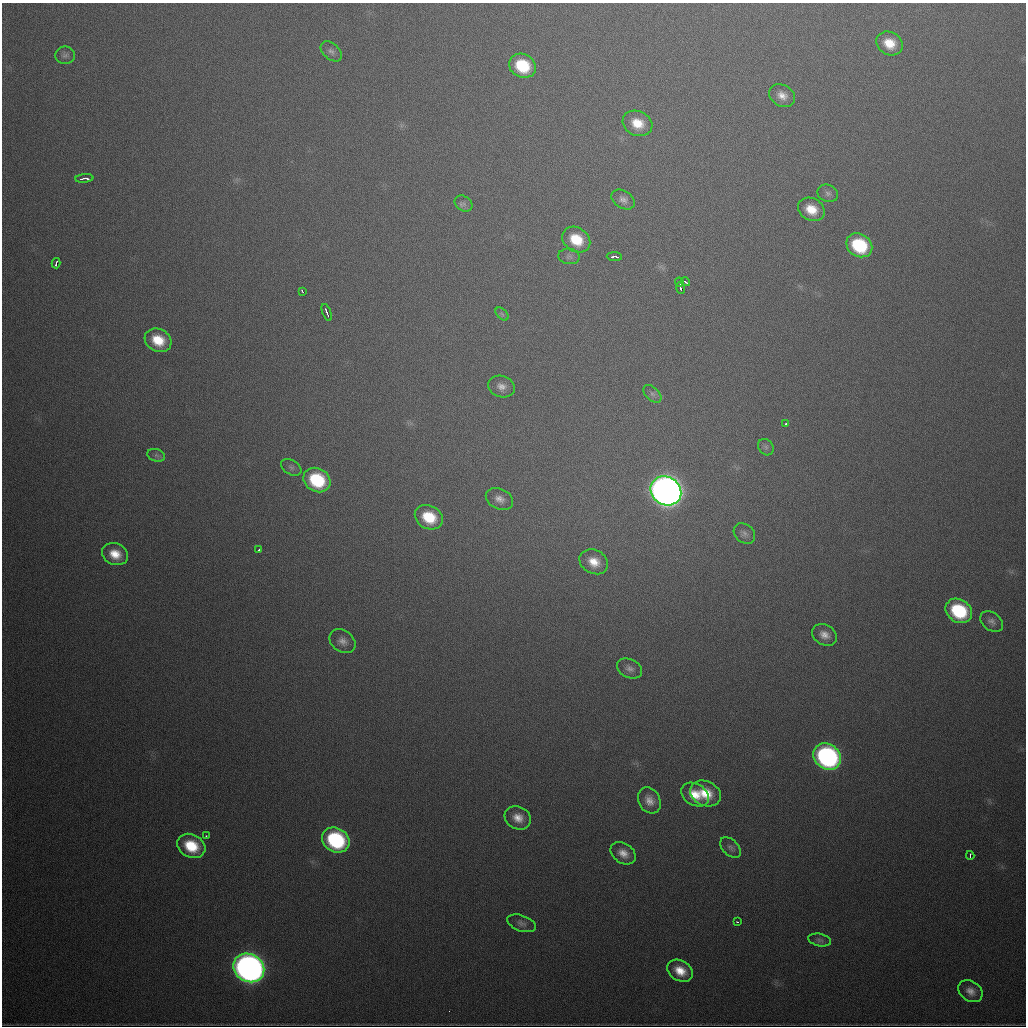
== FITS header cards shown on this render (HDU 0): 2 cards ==
NAXIS1  =                 1024
NAXIS2  =                 1024

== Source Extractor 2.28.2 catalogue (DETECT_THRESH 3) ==
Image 1024 x 1024 px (HDU 0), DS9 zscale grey, 1 PNG px = 1 image px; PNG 1028 x 1028 px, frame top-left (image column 1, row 1024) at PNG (2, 3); each listed source drawn as its Kron ellipse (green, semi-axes under 4 px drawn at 4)
Background 641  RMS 20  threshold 61.1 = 3 sigma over >= 5 px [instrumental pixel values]
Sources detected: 59; all 59 listed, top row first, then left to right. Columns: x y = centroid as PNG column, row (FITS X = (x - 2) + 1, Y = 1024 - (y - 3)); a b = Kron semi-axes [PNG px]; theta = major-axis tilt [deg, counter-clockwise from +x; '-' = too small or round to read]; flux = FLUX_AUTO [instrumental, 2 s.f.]
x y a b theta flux
889 43 13 11 -29 2.8e+04
331 51 12 8 -42 6.3e+03
65 55 10 8 8 5.7e+03
522 66 14 11 -28 6.6e+04
782 96 14 10 -31 1.3e+04
637 123 15 12 -25 3.0e+04
84 178 9 3 6 5.7e+03
828 193 10 8 -21 5.8e+03
623 200 12 8 -32 7.9e+03
464 204 9 7 -35 5.1e+03
811 209 14 11 -27 2.7e+04
576 240 15 12 -35 4.3e+04
859 245 14 11 -33 9.1e+04
569 256 11 8 -6 5.9e+03
614 257 8 3 -2 5.4e+03
56 263 5 3 - 6.6e+03
679 282 4 2 - 5.1e+03
685 282 4 3 - 3.6e+03
681 288 6 3 -72 1.0e+04
302 291 4 2 - 3.9e+03
327 312 9 2 -69 6.9e+03
502 314 8 4 -45 3.2e+03
158 340 14 11 -28 3.6e+04
501 387 13 10 -18 1.1e+04
652 394 11 6 -44 5.1e+03
786 423 3 3 - 2.3e+03
766 447 9 7 -54 4.5e+03
156 455 9 6 -18 4.2e+03
291 467 11 7 -32 4.9e+03
317 480 14 11 -30 9.1e+04
666 491 16 14 -32 1.8e+06
499 499 14 10 -26 1.2e+04
429 517 15 11 -27 5.0e+04
744 534 12 9 -39 6.8e+03
259 549 3 2 - 2.2e+03
115 554 13 10 -23 2.4e+04
594 562 15 12 -27 2.2e+04
959 611 14 11 -32 1.0e+05
992 621 12 8 -38 7.4e+03
824 635 13 10 -30 1.2e+04
342 641 14 10 -35 1.0e+04
630 669 13 9 -25 8.0e+03
827 757 14 12 -35 3.5e+05
705 793 16 12 -26 3.5e+04
695 795 15 10 -30 2.8e+04
649 800 14 10 -60 1.4e+04
518 818 14 11 -27 1.7e+04
206 836 3 2 - 3.0e+03
336 840 14 12 -31 1.6e+05
191 846 15 11 -29 5.0e+04
730 847 12 7 -45 5.5e+03
623 853 14 9 -34 1.5e+04
970 855 4 2 - 2.8e+03
737 922 3 2 - 3.2e+03
521 923 15 7 -20 6.7e+03
820 940 11 6 -12 4.9e+03
249 968 16 13 -31 1.1e+06
680 971 13 10 -30 2.4e+04
970 991 13 10 -33 1.2e+04